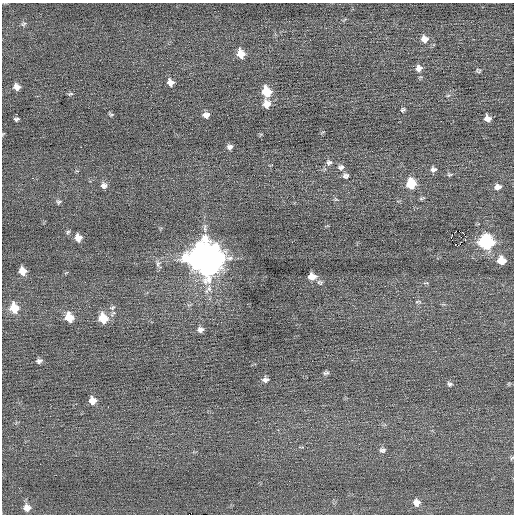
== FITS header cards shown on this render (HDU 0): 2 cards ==
NAXIS1  =                  512 / Axis length
NAXIS2  =                  512 / Axis length

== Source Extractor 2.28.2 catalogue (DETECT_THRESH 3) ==
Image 512 x 512 px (HDU 0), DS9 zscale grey, 1 PNG px = 1 image px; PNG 516 x 516 px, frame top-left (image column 1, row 512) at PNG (2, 3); no overlay
Background 0.0134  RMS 0.65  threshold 1.96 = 3 sigma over >= 5 px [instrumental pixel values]
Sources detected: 61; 1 with non-positive FLUX_AUTO (blend fragments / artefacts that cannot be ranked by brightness) is not listed; the other 60 listed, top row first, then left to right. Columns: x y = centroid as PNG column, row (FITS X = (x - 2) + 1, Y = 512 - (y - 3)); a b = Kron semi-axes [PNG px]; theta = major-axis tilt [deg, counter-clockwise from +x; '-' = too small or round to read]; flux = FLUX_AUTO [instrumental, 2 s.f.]
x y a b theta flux
24 24 8 5 28 88
424 39 9 8 - 320
241 54 9 7 -68 600
419 68 9 8 - 250
478 71 7 5 -35 68
170 82 8 6 -60 250
17 87 7 6 - 270
266 91 9 8 - 1100
70 94 7 3 18 59
448 95 6 4 20 50
266 104 9 8 - 430
403 110 6 4 33 71
111 114 6 5 - 63
206 115 7 6 - 220
487 118 6 6 - 260
16 119 6 4 6 86
441 121 2 2 - 98
81 147 3 2 - 61
230 147 7 5 27 160
329 162 9 7 2 130
341 167 9 8 - 150
433 169 8 6 10 160
450 175 8 4 10 68
345 176 7 6 - 140
32 178 2 2 - 120
411 184 8 8 - 1100
104 185 8 7 - 170
498 187 9 7 15 210
59 202 6 5 - 79
68 232 6 5 - 72
451 237 3 3 - 730
78 238 7 6 - 420
465 240 3 2 - 82
486 242 8 8 - 6000
455 244 2 2 - 210
458 245 3 2 - 200
205 258 13 12 - 86000
501 260 8 7 - 700
158 264 10 6 82 150
22 271 7 7 - 510
312 276 7 6 - 480
320 282 8 6 -37 110
208 289 15 7 53 330
418 302 9 4 -4 74
14 308 9 8 - 920
112 308 8 5 24 94
69 317 8 7 - 800
103 318 9 8 - 990
200 330 7 6 - 180
39 361 7 5 27 130
326 373 8 5 10 94
265 380 8 6 9 170
449 384 7 6 - 110
92 401 7 7 - 370
278 430 2 2 - 270
382 450 9 7 4 140
512 458 7 3 46 51
40 464 2 2 - 100
416 502 8 8 - 330
27 508 8 8 - 330
At the frame edge (FLAGS 8, measured only in part): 1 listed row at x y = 512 458
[1 non-positive-flux detection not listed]